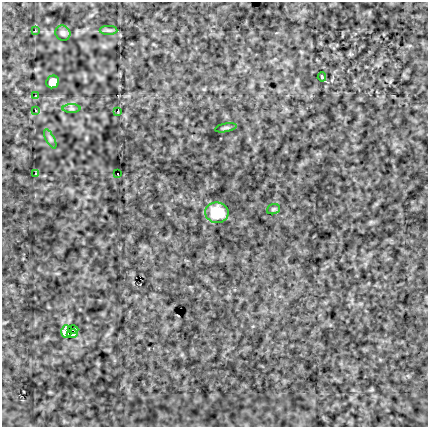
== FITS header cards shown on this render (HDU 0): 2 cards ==
NAXIS1  =                  426
NAXIS2  =                  425

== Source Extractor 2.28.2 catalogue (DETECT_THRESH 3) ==
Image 426 x 425 px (HDU 0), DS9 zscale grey, 1 PNG px = 1 image px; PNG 430 x 429 px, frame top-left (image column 1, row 425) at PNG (2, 2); each listed source drawn as its Kron ellipse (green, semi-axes under 4 px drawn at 4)
Background -0.428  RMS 1.8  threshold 5.49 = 3 sigma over >= 5 px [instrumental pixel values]
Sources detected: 18; all 18 listed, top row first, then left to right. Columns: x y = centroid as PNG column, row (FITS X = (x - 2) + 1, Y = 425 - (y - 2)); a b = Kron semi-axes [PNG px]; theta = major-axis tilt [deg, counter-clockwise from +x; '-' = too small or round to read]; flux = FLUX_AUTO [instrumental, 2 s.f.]
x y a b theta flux
108 30 9 4 0 250
36 31 3 2 - 93
63 33 8 7 - 360
322 77 5 4 - 130
53 82 6 6 - 1900
36 96 3 2 - 98
72 109 9 4 0 270
36 111 3 3 - 100
118 111 3 2 - 96
226 128 11 4 11 220
50 139 10 4 -61 280
36 174 4 3 - 120
118 174 2 2 - 58
273 209 6 5 - 190
217 213 11 10 - 4100
73 330 5 3 - 410
67 332 6 5 - 1500
72 334 5 3 - 340